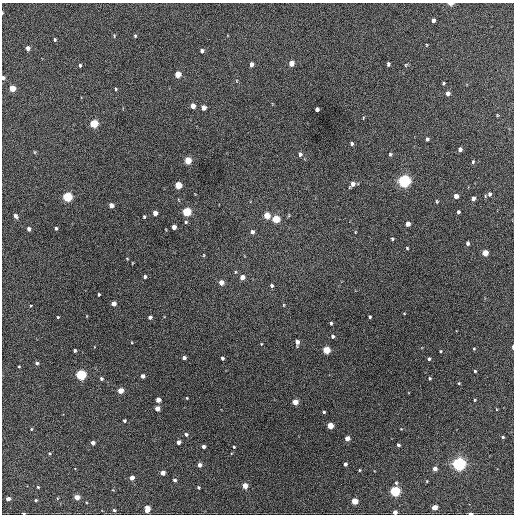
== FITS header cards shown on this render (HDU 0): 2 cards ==
NAXIS1  =                  512 / Axis length
NAXIS2  =                  512 / Axis length

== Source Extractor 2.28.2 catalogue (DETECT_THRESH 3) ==
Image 512 x 512 px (HDU 0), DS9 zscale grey, 1 PNG px = 1 image px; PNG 516 x 516 px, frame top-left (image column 1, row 512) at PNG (2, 3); no overlay
Background 447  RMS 20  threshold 61.3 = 3 sigma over >= 5 px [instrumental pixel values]
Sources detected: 138; all 138 listed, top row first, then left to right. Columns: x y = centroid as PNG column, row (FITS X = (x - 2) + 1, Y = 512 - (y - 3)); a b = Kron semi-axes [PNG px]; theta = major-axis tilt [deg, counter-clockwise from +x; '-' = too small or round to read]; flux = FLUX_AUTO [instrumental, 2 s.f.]
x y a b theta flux
450 4 5 3 - 6400
2 13 3 2 - 960
433 20 4 3 - 5300
114 36 5 4 - 1500
135 36 4 3 - 1600
55 39 3 2 - 1700
426 45 5 3 - 1200
28 48 4 4 - 7000
202 51 4 4 - 4000
291 63 5 4 - 15000
251 64 5 4 - 5200
388 64 4 3 - 3000
80 65 3 3 - 1800
406 65 6 4 48 1600
178 74 5 4 - 23000
3 78 4 3 - 4000
443 83 3 3 - 1700
12 88 4 4 - 29000
116 89 4 3 - 1700
448 93 5 4 - 6600
193 106 4 4 - 13000
204 108 4 4 - 9900
317 109 4 4 - 5000
497 115 5 3 - 1100
363 118 4 3 - 990
94 124 5 4 - 68000
427 139 4 3 - 3100
351 144 4 4 - 2500
460 149 4 4 - 5400
35 152 5 3 - 1200
300 154 6 5 - 3900
390 154 5 4 - 1900
188 160 5 4 - 38000
473 162 5 3 - 1700
404 181 5 5 - 390000
353 184 6 4 55 7800
178 185 5 4 - 40000
489 194 5 4 - 3400
456 196 4 4 - 8900
67 197 5 5 - 120000
473 198 4 4 - 7000
437 201 4 3 - 1600
111 205 4 4 - 8700
187 212 5 4 - 91000
458 212 4 3 - 2300
155 213 4 4 - 11000
267 215 5 4 - 25000
15 216 5 4 - 4400
144 217 3 3 - 2000
276 219 5 4 - 50000
186 222 5 5 - 2000
408 224 4 4 - 8600
174 227 4 4 - 8400
56 228 3 3 - 2200
29 229 4 4 - 4800
252 232 5 4 - 4800
355 232 4 3 - 920
392 239 4 3 - 1500
467 243 4 3 - 3300
407 248 3 3 - 1300
485 253 4 4 - 25000
204 255 4 2 - 1000
127 258 4 3 - 940
145 277 3 3 - 2800
242 277 4 4 - 12000
221 282 4 4 - 13000
272 286 4 3 - 2700
99 294 3 2 - 1700
113 303 4 4 - 11000
31 305 3 2 - 1100
284 305 4 3 - 1100
404 314 4 2 - 900
58 317 3 3 - 1300
150 317 4 4 - 4500
370 317 3 3 - 1900
331 323 4 3 - 1800
332 336 4 4 - 2800
297 342 5 4 - 8500
261 344 3 3 - 970
513 347 4 2 - 4300
474 349 3 3 - 1200
75 350 3 3 - 2300
326 350 4 4 - 45000
440 351 3 3 - 1300
184 358 4 3 - 4700
222 358 4 3 - 3000
429 359 4 3 - 2400
37 363 4 3 - 3000
19 366 3 2 - 1200
475 371 3 3 - 1600
81 375 5 5 - 160000
143 376 4 4 - 6200
429 378 4 4 - 1900
101 379 4 4 - 2700
459 383 3 3 - 1100
120 391 4 4 - 20000
187 398 3 3 - 1000
158 400 4 4 - 12000
475 400 3 2 - 1200
295 402 4 4 - 19000
157 409 4 4 - 13000
324 412 3 3 - 2200
124 421 3 3 - 2300
330 426 4 4 - 27000
31 429 4 3 - 1100
186 434 5 4 - 3500
503 437 4 3 - 1800
347 438 4 4 - 12000
178 442 4 4 - 7100
93 443 4 4 - 6600
398 445 4 3 - 3300
203 446 4 3 - 4500
234 447 3 3 - 1600
49 453 4 4 - 1700
345 464 4 3 - 4400
459 464 5 5 - 460000
199 465 4 4 - 6800
435 469 4 4 - 8600
360 470 4 3 - 1300
163 473 4 4 - 11000
132 478 4 4 - 11000
174 480 4 3 - 3500
427 481 4 2 - 930
396 483 5 4 - 2000
245 486 4 4 - 20000
38 487 3 3 - 1600
198 487 3 3 - 1800
395 491 5 4 - 160000
77 497 4 4 - 15000
8 499 4 4 - 7200
36 500 3 3 - 1600
354 501 4 4 - 29000
435 507 4 4 - 17000
147 509 6 4 86 16000
114 510 3 3 - 2400
395 512 4 4 - 9500
23 513 3 2 - 1800
470 513 4 2 - 5300
At the frame edge (FLAGS 8, measured only in part): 7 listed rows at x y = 450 4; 2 13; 3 78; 513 347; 395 512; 23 513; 470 513